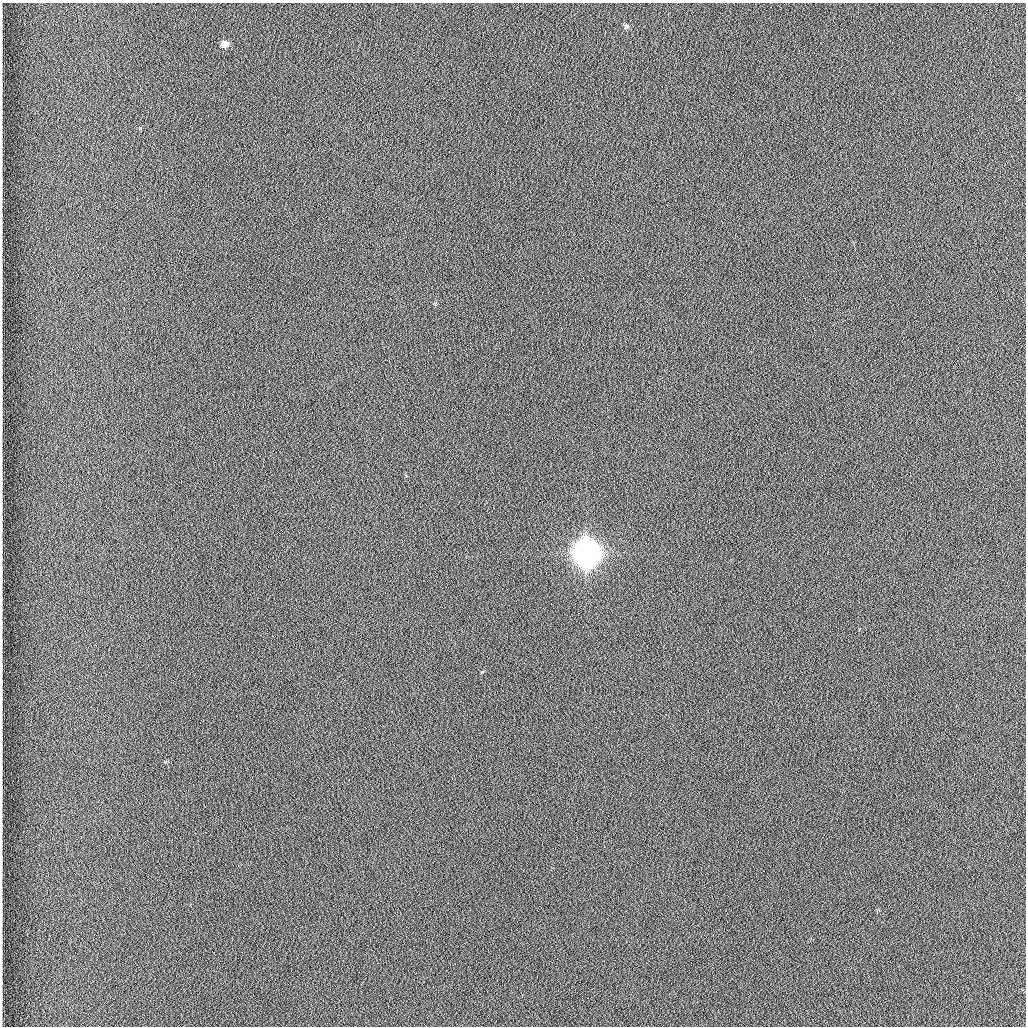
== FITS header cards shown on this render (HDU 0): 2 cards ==
NAXIS1  =                 1024 /fastest changing axis
NAXIS2  =                 1024 /next to fastest changing axis

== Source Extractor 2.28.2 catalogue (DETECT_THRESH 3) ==
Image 1024 x 1024 px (HDU 0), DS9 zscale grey, 1 PNG px = 1 image px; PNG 1028 x 1028 px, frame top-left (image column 1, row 1024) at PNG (2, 3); no overlay
Background 1260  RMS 5.9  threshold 17.6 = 3 sigma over >= 5 px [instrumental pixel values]
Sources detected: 4; all 4 listed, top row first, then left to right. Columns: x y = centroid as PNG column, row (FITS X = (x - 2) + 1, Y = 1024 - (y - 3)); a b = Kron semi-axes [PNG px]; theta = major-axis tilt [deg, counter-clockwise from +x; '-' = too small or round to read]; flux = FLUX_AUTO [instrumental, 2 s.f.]
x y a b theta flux
626 26 8 6 44 970
225 44 8 7 - 3200
586 553 9 9 - 890000
631 994 2 2 - 190